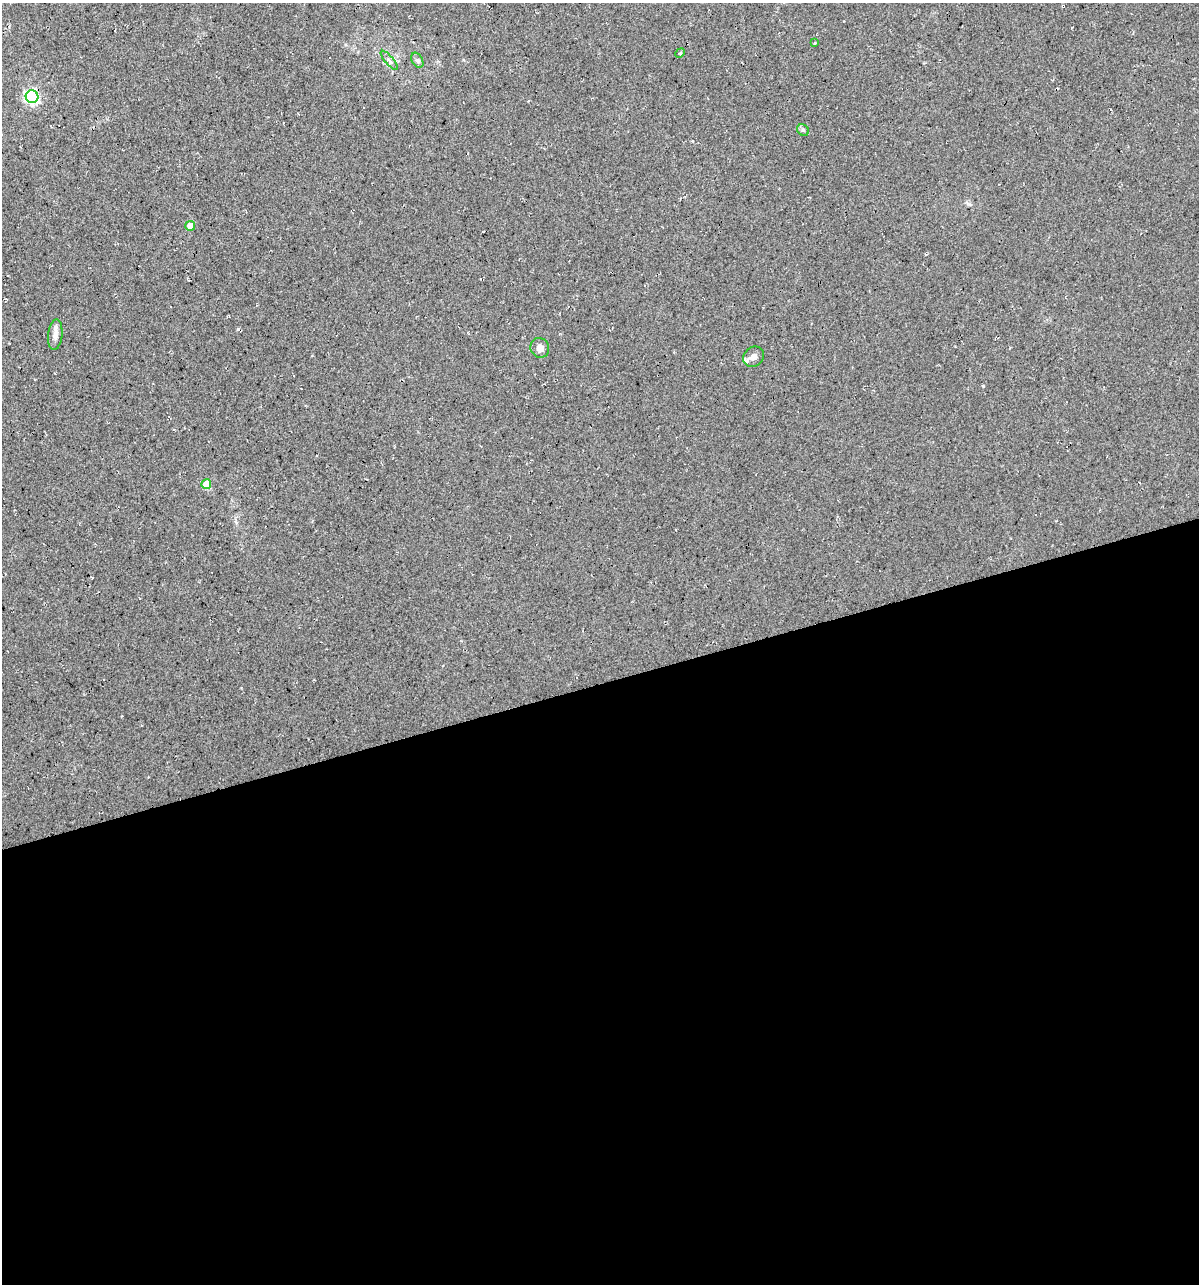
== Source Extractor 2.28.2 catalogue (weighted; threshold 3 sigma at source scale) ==
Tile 15 of 4 x 4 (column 3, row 4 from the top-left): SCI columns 2439-3635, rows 1-1282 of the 4927 x 5129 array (HDU 1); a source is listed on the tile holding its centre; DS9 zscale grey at full resolution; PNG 1201 x 1286 px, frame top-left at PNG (2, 3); each listed source drawn as its Kron ellipse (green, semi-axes under 4 px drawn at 4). Shown black and unused: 47% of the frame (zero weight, under 3 of 4 exposures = <1% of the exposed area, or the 3 px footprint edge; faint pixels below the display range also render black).
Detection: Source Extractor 2.28.2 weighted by HDU 2 'WHT'; one run over the whole footprint, this tile lists its part. Background 0.0217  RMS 0.008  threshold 0.0359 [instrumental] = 3 sigma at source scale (4.5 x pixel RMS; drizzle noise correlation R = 1.50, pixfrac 1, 0.0396/0.0396 arcsec/px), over >= 5 px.
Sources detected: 11; all 11 listed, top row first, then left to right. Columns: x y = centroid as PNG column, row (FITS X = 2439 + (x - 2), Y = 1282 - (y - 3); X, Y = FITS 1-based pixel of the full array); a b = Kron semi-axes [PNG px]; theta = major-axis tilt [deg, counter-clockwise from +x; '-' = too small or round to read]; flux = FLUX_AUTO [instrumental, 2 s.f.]
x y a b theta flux
815 43 4 3 - 0.78
680 53 5 4 - 0.78
389 60 12 3 -49 2.2
417 60 8 5 -60 2
32 97 6 6 - 160
803 130 6 5 - 1.4
190 226 5 5 - 8.7
55 335 15 7 84 4.8
540 348 10 9 - 4.5
754 357 11 9 40 4.1
206 484 5 5 - 18
Overlapping masked pixels (flux is a lower limit): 1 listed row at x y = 32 97
Unlisted compact peaks at least as high as the median listed source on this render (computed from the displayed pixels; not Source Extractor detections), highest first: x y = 983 386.